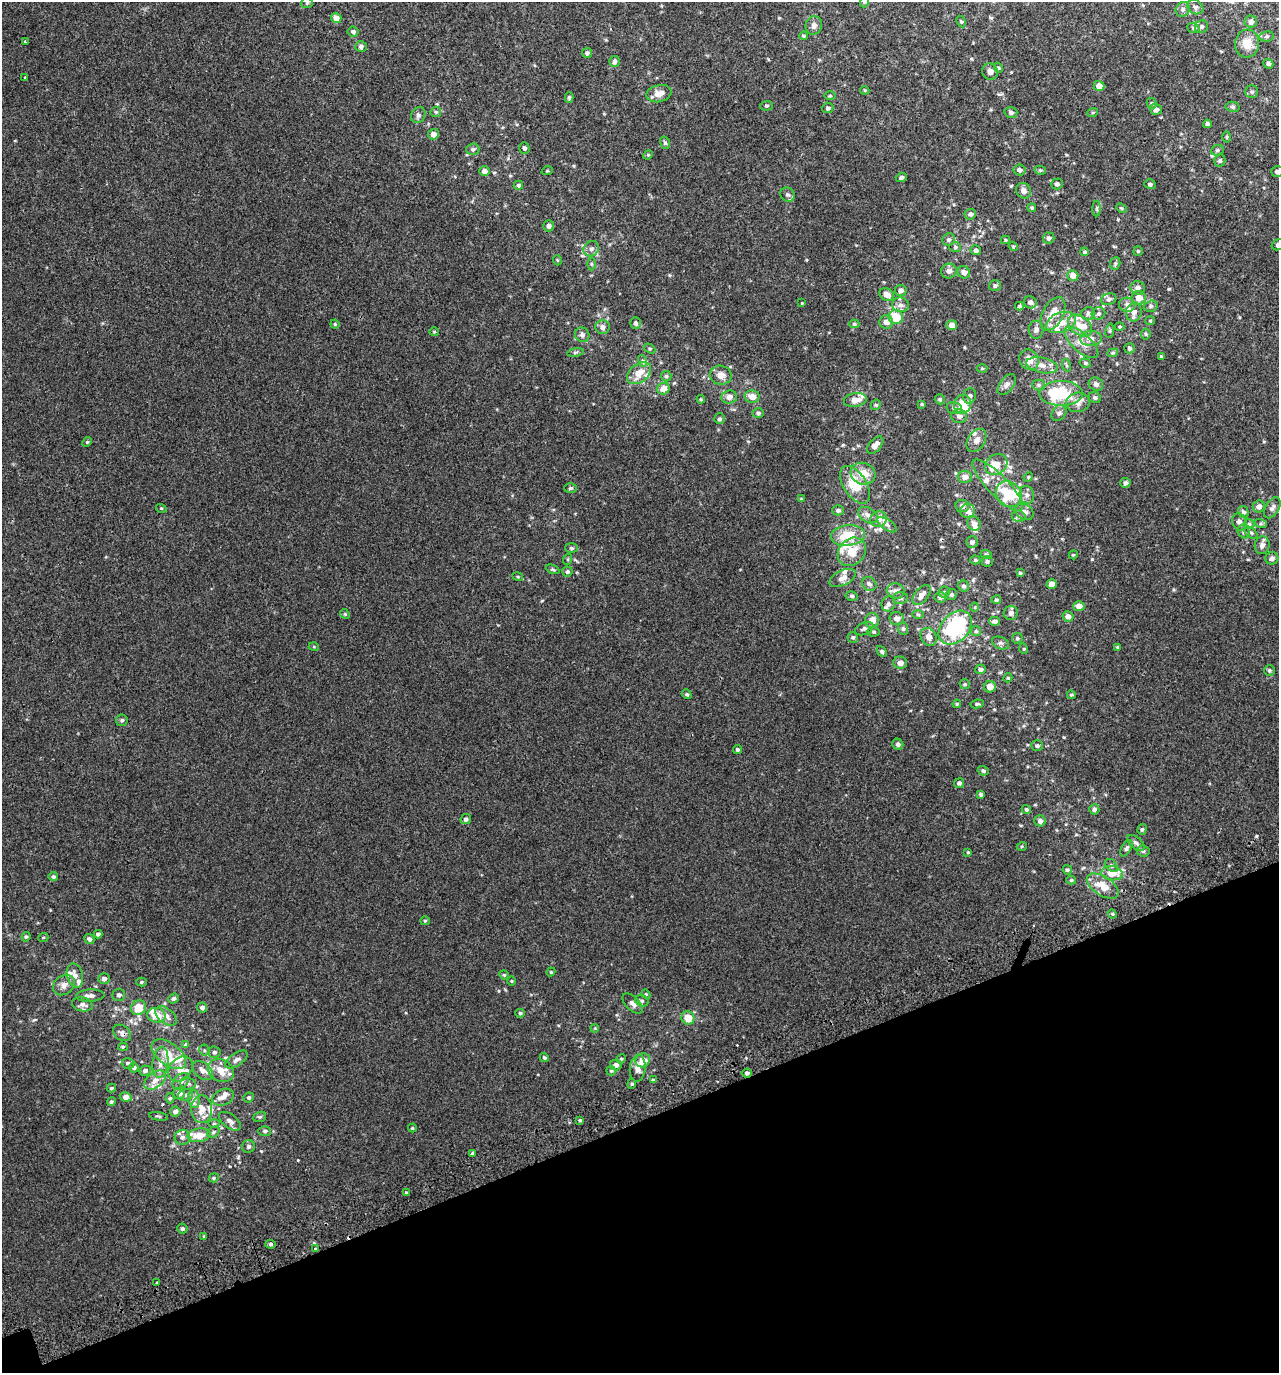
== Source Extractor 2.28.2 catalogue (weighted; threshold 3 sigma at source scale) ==
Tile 14 of 4 x 4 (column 2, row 4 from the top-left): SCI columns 1455-2731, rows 51-1421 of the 5407 x 5580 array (HDU 1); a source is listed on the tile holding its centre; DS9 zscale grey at full resolution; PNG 1281 x 1375 px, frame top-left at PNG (2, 2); each listed source drawn as its Kron ellipse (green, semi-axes under 4 px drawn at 4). Shown black and unused: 18% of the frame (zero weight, under 2 of 3 exposures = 3% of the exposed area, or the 3 px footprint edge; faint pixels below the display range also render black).
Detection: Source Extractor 2.28.2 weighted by HDU 2 'WHT'; one run over the whole footprint, this tile lists its part. Background 0.00499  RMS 0.0059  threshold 0.0265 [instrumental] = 3 sigma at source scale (4.5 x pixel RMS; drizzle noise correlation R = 1.50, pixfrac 1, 0.0396/0.0396 arcsec/px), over >= 5 px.
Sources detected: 391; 2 inside a brighter object's white glare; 3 cosmic-ray / hot-pixel residue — neither listed nor drawn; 41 inside a brighter listed object's ellipse — not listed separately; the other 345 listed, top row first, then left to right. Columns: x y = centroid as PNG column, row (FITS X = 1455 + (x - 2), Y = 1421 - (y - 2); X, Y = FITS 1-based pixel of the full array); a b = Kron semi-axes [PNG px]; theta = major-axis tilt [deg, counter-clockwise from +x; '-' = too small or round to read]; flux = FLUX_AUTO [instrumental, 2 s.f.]
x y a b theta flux
864 2 5 3 - 0.54
307 3 6 5 - 0.84
1195 7 8 6 -30 1.9
1183 9 8 7 - 1.8
336 18 5 5 - 3.9
961 22 6 4 -62 0.76
1251 22 6 6 - 2.5
814 25 9 8 - 2.4
1201 27 7 6 - 1.3
1193 28 6 5 - 0.88
353 31 5 5 - 1.2
804 36 4 3 - 0.64
1267 36 7 5 6 1.1
25 42 3 2 - 0.92
1247 44 14 12 84 7.6
361 46 6 5 - 1.3
587 53 5 5 - 1.3
614 61 5 5 - 1.5
1268 64 5 4 - 1.1
998 68 5 4 - 0.68
990 71 8 7 - 2.5
25 78 3 2 - 0.95
1099 86 5 5 - 4.4
865 90 4 4 - 0.5
1252 92 6 6 - 1.1
659 94 13 8 14 4.6
830 96 5 3 - 0.59
569 97 5 4 - 0.88
1152 103 6 4 -43 0.83
767 106 6 5 - 0.9
1233 107 7 5 -11 0.95
828 108 5 5 - 1.3
1156 109 6 5 - 2.5
436 112 5 5 - 0.72
1011 112 6 5 - 1.4
1093 112 5 3 - 0.57
418 115 8 6 61 1.6
1207 124 4 4 - 1.3
433 134 5 5 - 3.3
1227 137 5 3 - 0.59
665 143 6 5 - 1.1
524 148 6 5 - 1.2
473 149 6 6 - 1.3
1217 150 6 5 - 0.99
648 155 5 4 - 0.67
1220 161 6 5 - 1.1
1019 170 6 5 - 1.7
1040 170 6 4 -11 0.57
484 171 5 5 - 2.1
547 171 6 3 18 0.49
1277 171 6 5 - 1.3
901 177 5 4 - 1.3
1057 184 5 5 - 1.3
1150 184 6 5 - 1.1
518 185 5 4 - 1.1
1023 191 8 7 - 2.5
788 195 7 6 - 1.4
1032 208 4 4 - 0.7
1097 208 8 4 -90 0.85
1121 208 5 4 - 0.67
970 214 6 5 - 1.5
549 226 5 5 - 1.6
1049 238 6 5 - 1.6
949 239 6 6 - 1.2
1005 240 4 4 - 0.59
1278 245 7 5 20 2
1013 246 4 3 - 0.5
955 247 6 5 - 0.92
591 249 8 7 - 1.8
976 250 5 5 - 1.6
1138 251 5 5 - 0.66
1085 252 4 4 - 0.96
557 260 5 3 - 0.46
1115 263 6 5 - 1
591 264 6 4 -89 0.75
949 271 8 7 - 2.3
964 272 6 6 - 2.8
1073 275 5 5 - 3.3
995 286 6 5 - 1.1
1138 288 7 6 - 2.1
901 290 6 5 - 2
887 294 8 6 -25 4
1139 298 7 7 - 5
1109 299 8 5 19 1.6
1030 302 6 6 - 2
802 303 3 3 - 0.36
901 305 8 7 - 2.3
1127 305 8 7 - 2.3
1019 306 4 4 - 2.2
1151 306 7 5 15 1
1134 312 9 8 - 2.8
1088 313 7 6 - 1.5
1098 313 7 6 - 1.2
1053 314 18 10 63 7.8
896 317 7 7 - 12
1150 321 5 4 - 0.66
886 322 7 6 - 2.9
635 323 6 5 - 1.2
1061 323 15 10 21 8.2
335 324 5 4 - 0.54
854 324 5 4 - 0.69
952 325 5 5 - 3.6
1080 325 13 9 -36 6.3
602 327 7 7 - 2.4
1120 327 5 4 - 0.59
1036 330 9 7 90 2.1
1110 331 7 3 82 0.77
434 332 5 4 - 0.61
1146 334 5 5 - 0.8
582 335 8 7 - 1.9
1091 339 11 7 3 3
1081 342 21 9 -42 6.3
650 348 6 4 -33 0.71
1130 348 5 5 - 1
575 352 8 4 9 0.88
1113 353 5 4 - 0.7
1161 356 4 3 - 0.66
1029 360 11 9 -55 5.2
643 361 6 4 -72 0.85
1085 363 6 4 -17 0.82
1042 365 16 7 -12 4.3
1066 365 6 4 -71 0.79
982 368 5 3 - 0.54
639 373 13 9 38 8.1
721 375 11 9 -10 4.4
666 376 5 5 - 0.84
1096 384 7 6 - 2.1
1007 385 12 7 51 2.5
1039 385 6 5 - 1.1
663 389 6 5 - 4.5
1061 393 22 12 0 29
970 396 8 6 74 1.6
729 397 8 6 3 3.1
752 397 7 6 - 5.3
1095 397 6 5 - 1.2
701 399 4 4 - 0.55
940 399 5 5 - 0.84
855 400 11 6 9 5
1078 402 12 9 11 3.8
922 404 3 3 - 0.52
963 404 9 8 - 8.2
876 405 5 5 - 0.77
954 408 8 6 -14 1.4
758 413 5 5 - 1.1
1059 413 8 6 51 1.8
959 416 8 7 - 2
719 419 5 5 - 1.1
976 440 13 8 57 3.2
87 442 5 4 - 0.69
875 445 10 6 48 3.7
996 464 12 9 37 7.2
863 474 12 10 -17 8.6
965 477 7 6 - 3.6
1028 477 5 4 - 0.55
1125 483 5 5 - 1.6
855 485 21 11 -57 15
998 485 34 10 -46 11
570 488 6 5 - 1.1
1009 494 14 12 -43 21
1027 495 9 7 -78 2.4
801 499 4 3 - 0.45
962 506 7 6 - 2.2
1259 506 6 6 - 2.3
161 508 5 3 - 0.51
1272 508 11 6 59 1.9
838 510 5 5 - 1.3
968 511 7 7 - 2.6
1024 512 10 7 -30 2.4
1243 512 6 5 - 1.3
868 515 10 7 -32 2.5
1018 516 7 6 - 1.2
879 519 8 7 - 3.7
1239 522 8 7 - 2
974 524 7 6 - 3
1249 524 5 5 - 0.91
1261 524 6 4 -18 0.86
887 525 11 5 -35 1.6
1244 532 7 5 -50 1.3
1251 533 7 4 -39 1.1
848 535 17 10 6 15
972 542 6 5 - 1.5
1262 545 9 7 81 2.3
571 548 6 5 - 0.96
852 552 15 12 46 9.1
986 554 6 3 -18 0.66
1073 555 4 3 - 0.52
1272 558 6 6 - 1.8
568 559 6 3 72 0.61
975 560 5 4 - 0.72
987 561 5 5 - 0.95
553 569 7 4 -21 0.84
567 572 5 5 - 1.1
1020 573 4 4 - 0.69
518 577 5 3 - 0.54
843 578 14 7 25 3.3
869 584 7 6 - 1.8
1052 584 5 4 - 3.4
964 586 6 5 - 1.1
896 591 9 7 -18 2.7
944 592 6 5 - 1
922 595 12 6 51 3.3
951 595 5 5 - 0.95
852 596 6 4 -13 0.97
940 597 6 5 - 1.4
901 598 7 6 - 1.4
996 600 5 4 - 0.91
888 604 8 6 68 1.6
1079 606 5 5 - 3.7
975 607 4 3 - 0.44
1011 613 7 7 - 2.2
345 614 5 4 - 0.68
918 614 5 3 - 0.66
1068 616 5 5 - 2.8
897 619 7 6 - 2.2
872 620 7 7 - 5.5
994 621 5 4 - 2
903 628 6 5 - 1.2
955 628 19 14 47 54
864 629 9 6 24 1.6
976 631 5 5 - 0.83
874 632 6 4 2 0.91
853 637 5 5 - 1.1
928 637 9 7 -56 3.3
1017 638 5 5 - 0.74
1000 643 9 5 -24 1.6
314 647 5 3 - 0.47
1118 647 4 3 - 0.77
1024 649 5 3 - 0.52
882 651 6 4 -49 0.92
900 663 7 6 - 3
981 669 5 5 - 1.3
1269 670 5 5 - 0.95
1008 678 5 4 - 0.6
965 684 5 4 - 0.8
990 687 6 5 - 5.4
687 694 5 4 - 0.94
1071 695 4 3 - 0.6
957 704 4 3 - 0.61
977 704 7 4 8 0.94
122 720 6 6 - 1
898 744 6 5 - 1.4
1037 746 6 5 - 1
737 750 4 4 - 0.98
983 771 5 4 - 1
959 783 5 4 - 1.1
981 794 4 4 - 1.1
1026 809 5 4 - 0.92
1094 809 5 5 - 1.3
466 819 5 5 - 1.2
1040 821 6 5 - 1.9
1142 829 5 4 - 0.85
1136 843 10 5 -41 1.7
1022 846 5 3 - 0.53
1126 848 9 5 60 1.1
1143 851 6 5 - 1.1
968 852 4 4 - 0.52
1111 865 7 5 -48 1.2
1067 870 4 4 - 0.79
1112 873 11 7 -5 7.3
53 877 5 4 - 1
1071 880 5 4 - 0.76
1103 886 18 9 -33 9.7
1112 914 5 4 - 0.76
425 921 5 4 - 0.62
98 934 4 4 - 1.4
26 937 5 4 - 0.78
43 938 5 3 - 0.49
89 939 5 5 - 1.5
551 972 4 4 - 0.53
75 975 12 8 -75 3.6
504 975 5 4 - 0.62
104 979 5 5 - 2.1
512 981 5 3 - 0.5
141 982 5 4 - 0.64
64 985 12 9 35 3.8
646 994 5 4 - 0.67
119 995 6 6 - 1.4
90 996 14 6 2 2.6
174 998 5 4 - 1.2
642 1001 7 5 -26 1.1
82 1004 10 7 -10 2.8
633 1004 12 6 -45 2.6
138 1008 8 7 - 8.8
202 1008 5 5 - 1.9
520 1013 5 4 - 0.68
157 1015 9 7 -7 7.9
166 1016 12 7 -39 3.5
688 1018 7 6 - 7.5
595 1028 4 3 - 0.44
122 1033 10 7 -37 2.3
186 1044 3 3 - 2.6
123 1047 5 4 - 0.72
204 1050 5 5 - 0.89
214 1052 6 6 - 1.3
169 1054 20 11 -38 7.8
544 1057 5 4 - 0.9
621 1059 5 4 - 0.62
236 1060 13 6 35 2.2
643 1060 7 6 - 5.9
160 1062 16 7 82 5
128 1063 6 5 - 1.4
616 1065 6 5 - 2.3
134 1068 5 5 - 1.2
638 1068 13 8 85 3.8
180 1069 14 10 50 5.5
221 1070 14 11 -31 7.9
145 1071 6 5 - 1.6
203 1071 12 7 -39 3.6
611 1071 4 4 - 0.78
747 1073 5 4 - 1.4
155 1080 12 7 37 3.8
653 1080 4 3 - 0.78
181 1081 10 6 45 2.3
188 1083 8 6 -8 1.5
632 1084 5 4 - 0.7
111 1088 4 3 - 0.74
179 1093 6 5 - 2.6
185 1095 7 5 15 1.5
126 1097 6 4 -11 3.6
223 1097 11 8 24 2.8
249 1097 5 5 - 0.93
170 1098 5 4 - 0.81
194 1099 9 6 -82 2.2
111 1102 4 4 - 0.95
202 1109 14 10 -90 6.5
175 1112 5 5 - 2
158 1116 9 3 -10 0.73
260 1117 6 5 - 0.85
580 1120 4 3 - 0.67
230 1121 13 6 -37 2.7
214 1124 5 4 - 0.74
412 1128 4 4 - 0.6
265 1131 6 5 - 1.2
213 1132 7 5 40 1.2
199 1135 11 7 8 7.4
182 1137 8 7 - 2
248 1146 6 6 - 1.5
472 1153 4 3 - 1.8
214 1178 5 4 - 0.75
406 1192 3 2 - 0.69
182 1229 5 5 - 1.1
204 1236 4 3 - 0.49
271 1244 5 4 - 0.98
315 1248 3 3 - 1.7
157 1283 3 2 - 0.77
Overlapping masked pixels (flux is a lower limit): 2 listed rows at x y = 122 1033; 747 1073
Isophote crosses this tile's border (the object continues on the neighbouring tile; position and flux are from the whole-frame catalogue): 3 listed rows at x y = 864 2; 1277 171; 1278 245
Unlisted compact peaks at least as high as the median listed source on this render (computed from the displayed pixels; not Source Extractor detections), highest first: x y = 1169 289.